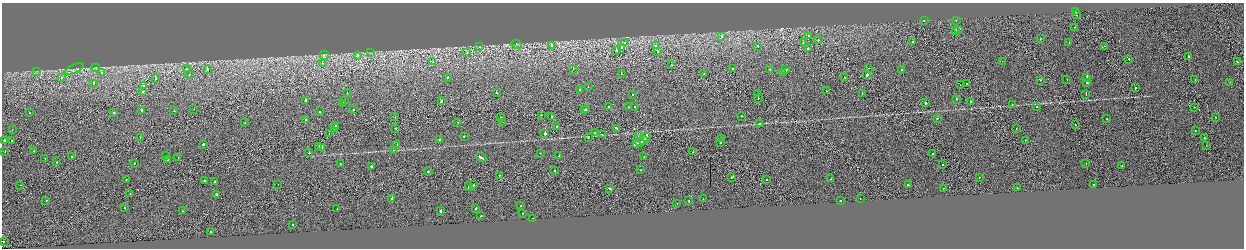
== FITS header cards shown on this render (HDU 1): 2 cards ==
NAXIS1  =                 2484
NAXIS2  =                  492

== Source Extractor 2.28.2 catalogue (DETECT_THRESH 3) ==
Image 2484 x 492 px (HDU 1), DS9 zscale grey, zoomed out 1/2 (1 PNG px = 2 x 2 image px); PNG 1246 x 250 px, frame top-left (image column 1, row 491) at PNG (2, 3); each listed source drawn as its Kron ellipse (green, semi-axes under 4 px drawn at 4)
Background -0.00206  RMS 0.064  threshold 0.192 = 3 sigma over >= 5 px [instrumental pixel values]
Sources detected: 220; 10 cannot appear on this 1/2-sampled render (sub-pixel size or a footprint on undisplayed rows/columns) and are neither listed nor drawn; the other 210 listed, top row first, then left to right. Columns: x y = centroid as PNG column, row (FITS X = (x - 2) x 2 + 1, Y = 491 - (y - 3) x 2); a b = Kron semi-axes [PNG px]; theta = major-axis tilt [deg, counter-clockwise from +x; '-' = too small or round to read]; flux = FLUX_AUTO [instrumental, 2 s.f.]
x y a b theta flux
1076 12 2 2 - 43
1076 14 2 1 - 27
924 21 2 2 - 50
956 21 2 1 - 18
1075 27 2 2 - 20
959 29 3 2 - 150
956 30 2 2 - 110
722 36 3 2 - 33
809 36 2 2 - 52
1040 39 2 2 - 65
818 40 2 2 - 52
913 41 2 2 - 150
1069 42 2 2 - 140
624 43 2 2 - 45
803 43 2 2 - 32
517 44 5 2 - 11
552 45 2 2 - 68
656 46 2 2 - 28
757 46 2 2 - 18
1105 46 2 1 - 20
480 47 4 3 - 11
622 47 2 2 - 80
808 48 2 1 - 50
617 51 3 2 - 120
657 51 2 2 - 84
370 53 3 2 - 7.2
467 53 2 2 - 33
324 55 4 3 - 16
358 55 2 2 - 52
1188 57 2 1 - 120
1129 59 2 2 - 59
1002 61 2 2 - 21
432 62 2 2 - 140
1238 62 3 2 - 73
322 63 2 2 - 21
672 65 2 1 - 12
96 68 4 2 - 8.4
733 68 2 2 - 46
869 68 2 1 - 19
74 69 10 4 25 38
187 69 2 1 - 29
207 69 2 1 - 36
573 69 2 2 - 65
902 69 2 2 - 37
770 70 2 2 - 41
786 70 2 2 - 110
37 71 3 2 - 7.2
782 72 2 2 - 490
101 73 2 1 - 34
621 74 2 1 - 63
704 74 2 2 - 55
867 74 2 2 - 380
189 75 2 1 - 18
61 77 2 1 - 52
448 77 2 2 - 70
845 77 2 2 - 21
1087 77 3 2 - 160
156 78 2 1 - 120
1067 79 2 1 - 20
1195 79 2 1 - 26
1041 80 2 2 - 47
1230 82 2 1 - 37
94 83 2 2 - 54
966 83 2 2 - 14
1087 83 2 2 - 440
960 85 2 1 - 25
144 86 2 2 - 47
588 87 2 2 - 18
1135 88 2 2 - 220
579 89 2 2 - 45
826 91 2 1 - 30
143 92 2 2 - 35
496 92 2 2 - 52
347 93 2 2 - 17
862 93 2 1 - 42
633 94 2 2 - 72
758 94 2 1 - 26
1086 94 3 2 - 110
758 98 2 1 - 47
956 99 2 2 - 37
305 100 2 2 - 170
345 100 2 2 - 19
441 101 3 2 - 170
970 102 2 2 - 73
343 103 2 2 - 260
926 103 2 2 - 81
1012 104 2 2 - 23
609 106 2 2 - 98
628 107 2 2 - 23
634 107 2 2 - 22
1036 107 2 2 - 38
1194 107 2 1 - 43
194 109 2 1 - 18
142 110 2 2 - 640
353 110 2 2 - 97
585 110 2 2 - 28
586 110 2 1 - 25
174 111 2 2 - 42
319 112 2 2 - 71
29 113 2 2 - 22
114 113 2 2 - 73
541 115 2 1 - 65
551 116 2 1 - 58
741 116 2 2 - 31
395 117 2 1 - 27
501 117 2 1 - 25
1216 117 2 1 - 36
937 118 2 2 - 91
305 119 2 2 - 22
1107 119 2 2 - 32
458 122 2 1 - 27
503 122 2 1 - 19
245 123 2 2 - 40
759 124 2 1 - 140
1075 124 2 1 - 39
336 125 2 2 - 31
556 126 2 2 - 37
334 128 2 1 - 30
396 128 2 2 - 37
617 128 3 2 - 190
1016 129 2 1 - 25
12 130 2 1 - 25
1196 131 2 2 - 32
595 133 2 2 - 37
329 134 2 1 - 4.4
545 134 2 2 - 510
602 134 2 2 - 38
464 136 2 2 - 53
638 136 2 1 - 26
646 137 5 2 - 240
140 138 2 1 - 17
588 138 2 2 - 74
722 138 2 2 - 50
1204 138 2 1 - 58
439 139 2 1 - 34
643 140 4 2 - 190
4 141 2 2 - 170
11 141 2 2 - 39
1025 141 2 1 - 18
640 142 4 2 - 130
720 142 2 2 - 140
203 144 2 2 - 190
397 144 2 1 - 26
636 144 4 2 - 370
319 146 2 2 - 32
1206 146 2 1 - 18
322 147 2 2 - 93
394 150 2 2 - 29
5 151 2 1 - 39
34 151 2 1 - 18
693 152 2 1 - 53
309 153 2 2 - 150
540 153 2 2 - 37
933 154 2 1 - 48
72 156 2 2 - 32
166 156 2 2 - 21
559 156 2 2 - 26
644 156 2 2 - 24
481 157 6 2 -27 230
45 158 2 2 - 20
178 158 2 2 - 30
168 159 2 2 - 35
56 162 2 2 - 55
134 163 2 2 - 160
1086 163 2 1 - 47
340 164 2 2 - 36
942 165 2 1 - 65
371 166 2 2 - 160
1122 166 2 1 - 33
554 170 2 2 - 130
641 170 2 2 - 26
428 171 2 2 - 120
499 175 2 2 - 100
731 177 2 1 - 39
979 177 2 2 - 31
831 179 2 2 - 30
126 180 2 2 - 36
767 180 2 1 - 45
204 181 2 2 - 270
214 182 2 2 - 74
278 184 2 2 - 19
908 184 2 2 - 230
20 185 2 1 - 26
474 185 2 2 - 120
1094 185 2 2 - 29
469 187 2 2 - 64
943 188 2 1 - 17
1017 188 2 2 - 31
610 189 3 2 - 110
130 193 2 1 - 30
216 194 2 2 - 130
392 198 2 2 - 520
860 198 2 2 - 25
703 199 2 2 - 27
46 200 2 2 - 38
840 200 2 2 - 19
689 201 2 2 - 48
677 203 2 1 - 66
521 206 2 2 - 42
125 207 2 1 - 63
476 208 3 2 - 93
337 209 2 2 - 41
182 211 2 2 - 22
441 211 3 2 - 190
523 213 2 2 - 21
481 216 2 2 - 44
533 218 2 2 - 79
293 224 2 2 - 42
210 231 2 2 - 33
3 241 2 1 - 200
At the frame edge (FLAGS 8, measured only in part): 1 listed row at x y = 3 241
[10 sub-pixel or undisplayed-footprint detections neither listed nor drawn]